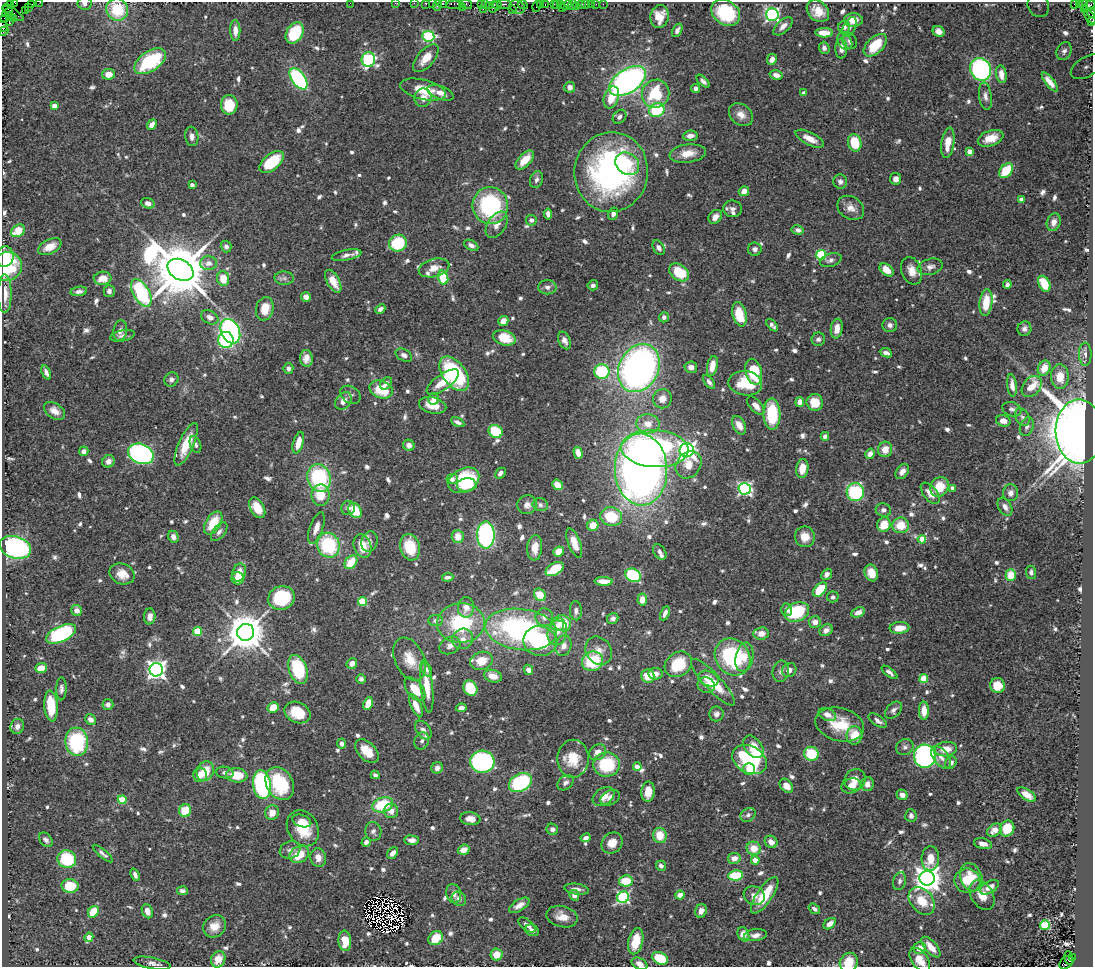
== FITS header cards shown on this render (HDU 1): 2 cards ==
NAXIS1  =                 1091
NAXIS2  =                  965

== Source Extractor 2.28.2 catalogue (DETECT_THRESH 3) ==
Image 1091 x 965 px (HDU 1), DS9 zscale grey, 1 PNG px = 1 image px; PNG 1095 x 969 px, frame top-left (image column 1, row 965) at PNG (2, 2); each listed source drawn as its Kron ellipse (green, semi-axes under 4 px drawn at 4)
Background 0.826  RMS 0.029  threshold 0.0879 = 3 sigma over >= 5 px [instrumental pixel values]
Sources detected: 806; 7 with non-positive FLUX_AUTO (blend fragments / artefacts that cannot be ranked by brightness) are neither listed nor drawn; of the other 799, the 500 brightest by FLUX_AUTO listed and drawn (299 fainter detections omitted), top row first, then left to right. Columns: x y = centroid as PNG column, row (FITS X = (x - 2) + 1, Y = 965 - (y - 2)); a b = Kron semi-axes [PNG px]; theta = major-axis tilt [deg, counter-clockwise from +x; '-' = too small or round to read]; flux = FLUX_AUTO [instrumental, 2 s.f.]
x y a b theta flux
40 2 2 2 - 25
15 3 3 2 - 28
85 3 7 6 - 7.4
350 3 2 2 - 11
395 3 2 2 - 27
414 3 2 2 - 19
426 3 3 3 - 110
432 3 2 2 - 28
455 3 9 3 0 200
32 4 3 2 - 100
443 4 5 3 - 78
466 4 6 5 - 100
485 4 3 3 - 63
505 4 7 3 -7 270
523 4 5 3 - 110
540 4 3 2 - 64
545 4 3 2 - 61
554 4 3 2 - 63
557 4 5 3 - 91
561 4 2 2 - 51
581 4 4 3 - 100
586 4 2 2 - 12
591 4 2 2 - 27
596 4 2 2 - 7.4
603 4 2 2 - 15
1075 4 3 2 - 570
10 5 4 2 - 30
437 5 6 2 72 150
481 5 3 2 - 46
497 5 4 3 - 120
566 5 5 4 - 170
572 5 5 2 - 29
1079 5 4 3 - 28
1084 5 4 2 - 18
489 6 4 3 - 85
537 6 5 3 - 100
576 6 2 2 - 12
1038 6 12 10 -56 13
1089 6 7 3 33 150
28 7 3 2 - 49
493 7 6 2 76 160
517 7 8 6 -28 320
462 8 3 3 - 77
562 8 3 2 - 34
8 9 5 3 - 8
117 9 11 10 - 85
483 9 2 2 - 47
25 10 2 2 - 32
512 10 3 2 - 55
1084 10 4 3 - 23
818 11 12 9 -41 31
7 13 6 3 29 13
13 13 12 3 -34 140
726 13 15 12 -33 120
1091 13 5 3 - 220
772 15 6 6 - 430
9 16 4 3 - 71
660 16 11 9 77 28
1090 17 8 3 -51 200
5 19 3 2 - 44
14 19 3 3 - 88
853 20 9 7 -1 22
9 21 3 2 - 42
1092 22 3 2 - 32
3 26 6 5 - 120
783 26 12 6 43 13
844 27 6 6 - 7.7
849 27 10 6 61 7.9
235 30 10 5 -89 13
677 30 7 4 61 8.6
4 31 5 3 - 82
938 31 6 5 - 12
295 33 11 8 59 100
824 33 9 4 -1 28
428 36 6 5 - 190
845 41 9 6 -55 7.7
850 41 8 7 - 7.1
875 45 14 8 44 67
824 48 6 5 - 6.5
841 48 10 6 89 14
1064 51 9 7 64 8.8
426 58 17 8 49 31
368 59 7 7 - 250
772 59 6 5 - 11
150 61 18 10 34 140
1087 67 18 9 31 20
981 69 11 10 - 350
108 74 6 5 - 18
1001 74 9 5 -82 18
776 75 6 4 -15 11
299 79 12 7 -54 260
628 81 20 11 34 670
703 81 8 4 -45 6.7
1050 82 12 4 -52 15
570 87 5 5 - 11
696 88 4 4 - 8.3
423 90 23 10 -14 49
441 93 14 6 -21 18
804 93 4 4 - 8.8
656 94 14 13 - 95
985 96 13 6 -81 10
611 97 11 7 72 39
423 98 9 8 - 17
229 105 10 8 88 57
54 106 4 4 - 17
657 110 8 6 29 120
741 115 13 10 -40 17
619 117 8 6 48 8.7
152 125 6 4 51 14
192 136 10 6 -82 11
690 136 7 5 6 14
991 138 13 7 19 29
810 139 15 6 -26 23
855 143 9 6 -78 62
948 143 15 6 82 31
970 152 4 4 - 23
688 153 18 9 7 29
525 160 11 6 46 31
271 162 14 8 39 75
627 164 13 10 -36 33
1006 170 8 5 48 62
611 172 40 36 84 550
896 179 6 5 - 9.3
536 180 9 6 73 7
840 182 7 7 - 7.4
192 185 4 4 - 9.7
744 191 5 5 - 14
1021 200 4 4 - 12
148 203 7 5 -20 13
490 206 18 17 - 230
851 208 14 11 -34 18
733 209 9 8 - 8.4
548 214 5 4 - 9.6
613 214 6 5 - 8.8
715 217 8 6 47 13
531 220 5 5 - 8.6
1054 222 9 6 72 12
497 225 14 9 55 17
798 230 6 4 -10 7.5
18 231 7 5 31 48
398 243 9 8 - 110
471 245 8 5 -29 10
226 246 6 5 - 9.4
50 247 12 7 27 27
659 248 8 5 -61 8.4
755 249 7 6 - 7.8
347 255 15 5 11 11
821 255 5 5 - 140
5 257 10 8 81 26
831 260 11 6 18 7.8
208 263 8 7 - 13
7 267 15 14 - 110
930 267 13 8 15 11
434 268 15 9 15 20
180 270 14 10 -30 18000
887 270 8 5 -39 25
912 271 14 10 -69 22
679 272 11 7 -36 73
102 278 9 6 4 28
284 278 10 6 -1 7.2
443 278 7 5 -73 75
223 279 7 6 - 35
333 281 12 6 -61 29
1007 284 4 4 - 7.1
1044 284 8 5 -61 51
593 285 5 5 - 6.6
547 287 9 7 0 9.4
79 291 8 4 9 7.4
109 291 6 5 - 7.3
141 293 15 8 -61 220
5 294 19 7 -90 26
306 297 5 4 - 12
986 302 13 6 83 48
265 309 12 8 75 34
380 309 5 4 - 6.3
739 314 12 7 -75 58
210 317 9 6 -26 12
664 317 5 5 - 6.6
503 321 5 4 - 16
772 325 7 4 -48 6.4
890 325 7 7 - 8
837 329 10 6 82 19
1024 329 7 7 - 8.8
120 331 10 7 78 10
230 331 13 9 -65 450
122 336 12 5 12 7.2
504 338 11 7 -17 49
818 339 7 6 - 6.6
226 340 8 7 - 190
564 340 9 6 -64 9.9
886 353 6 4 -24 9.6
1085 354 11 6 -89 9.1
404 355 9 6 -29 6.9
306 358 8 6 -84 15
712 366 10 5 78 27
691 367 6 5 - 13
288 368 5 5 - 6.5
639 368 25 19 62 900
1044 368 8 6 65 28
46 372 7 4 -66 8.2
602 372 7 7 - 150
754 372 13 8 -75 95
454 374 19 11 -54 210
1060 377 12 9 -86 31
171 379 7 6 - 8.1
443 382 19 7 35 33
709 382 8 4 -54 7.1
386 383 7 5 49 7.1
745 383 17 12 -9 60
1012 385 11 5 -83 18
1032 386 12 8 51 47
381 390 12 8 -18 64
350 395 11 8 -34 7.5
434 399 5 5 - 11
662 399 10 9 - 16
343 401 10 7 51 16
800 402 5 4 - 13
815 402 8 8 - 34
433 405 14 8 -13 32
756 406 11 6 -48 16
1012 409 10 7 -21 6.6
54 411 12 7 -34 16
772 414 15 8 -88 100
1022 417 9 6 -60 6.9
1003 421 7 5 -16 16
458 422 7 4 -27 7.6
648 424 12 9 -5 23
739 425 10 6 -63 21
1027 427 10 6 68 7.5
496 431 7 6 - 70
1079 432 32 23 -89 3500
825 436 4 4 - 8
298 443 11 5 74 29
186 444 23 7 66 56
196 444 9 5 -71 6.4
409 445 6 5 - 11
655 449 34 18 -3 420
885 449 8 7 - 21
687 450 7 7 - 830
84 451 5 4 - 12
578 453 6 4 -74 20
141 454 13 9 -23 510
870 454 5 4 - 13
108 461 6 6 - 13
689 465 14 12 52 28
641 469 36 26 -88 1400
802 469 9 6 82 26
902 471 8 6 55 13
500 473 6 4 45 7
319 478 14 11 -72 180
452 479 6 5 - 8.4
464 480 16 11 28 110
467 485 10 6 5 34
557 485 6 4 -39 26
939 487 10 8 55 46
952 488 4 3 - 14
745 489 6 6 - 420
855 492 9 8 - 160
930 493 12 7 -51 20
1011 493 8 7 - 10
321 495 10 9 - 43
527 505 10 9 - 13
540 505 8 6 -20 6.4
1005 507 10 6 -59 11
257 508 11 7 -61 36
348 508 7 6 - 8.1
355 510 8 6 -57 49
883 510 8 6 -18 8.1
611 517 11 9 -16 82
213 523 13 7 58 53
593 525 6 5 - 30
884 525 7 6 - 42
901 525 8 8 - 41
316 528 16 6 70 16
219 532 11 6 51 7.4
486 535 13 8 -90 330
173 537 6 5 - 10
458 537 6 6 - 24
805 537 10 10 - 24
922 539 4 4 - 54
369 542 10 8 73 8.5
574 543 15 6 -70 28
328 545 12 11 - 150
363 546 12 8 -70 40
15 547 16 11 -17 380
410 547 13 10 -75 64
535 548 13 7 85 24
559 551 5 5 - 26
660 552 8 6 -57 7
351 562 8 5 51 46
555 569 10 6 30 68
1031 572 7 5 -84 6.5
239 573 9 6 72 24
871 573 8 6 -69 25
122 574 13 10 -21 28
827 574 6 5 - 10
633 575 8 6 -25 160
1011 575 6 5 - 40
448 577 6 4 5 8.2
238 578 6 6 - 20
604 581 9 4 -2 19
820 590 8 5 49 63
540 595 7 5 -47 41
833 597 6 5 - 6.4
281 598 13 12 - 110
642 600 6 5 - 24
363 602 4 4 - 96
466 607 10 8 81 19
77 610 6 5 - 15
787 610 6 5 - 8.1
576 611 9 6 -87 8.9
797 612 12 9 24 120
858 612 7 4 25 13
665 613 7 4 66 11
150 616 8 5 86 12
544 617 9 8 - 12
613 619 6 5 - 8.6
436 620 7 5 7 8.4
815 622 6 6 - 13
461 623 24 20 2 160
562 623 9 8 - 55
557 625 6 5 - 12
899 628 10 6 5 24
521 629 36 20 -7 430
826 630 7 5 34 10
198 632 4 4 - 85
246 632 8 8 - 6200
557 632 14 9 79 21
61 634 16 7 25 240
761 634 7 6 - 15
463 639 11 10 - 16
540 641 17 15 -10 140
450 645 11 8 27 14
563 646 10 8 77 14
599 651 15 12 -56 22
733 657 19 16 -52 190
744 657 15 9 78 23
410 659 23 14 -65 40
481 661 11 9 18 33
593 661 11 9 25 100
352 664 6 5 - 14
678 664 14 11 37 78
41 668 6 4 19 28
298 669 15 9 -71 120
427 669 7 5 -68 7.3
156 670 7 6 - 970
528 670 5 4 - 10
789 670 7 6 - 9.7
781 671 11 8 76 9.4
889 672 9 4 -38 7.6
656 674 7 5 -7 16
493 676 9 6 -17 21
648 676 6 6 - 34
361 679 5 5 - 6.9
708 679 10 7 -22 25
924 679 4 4 - 74
713 682 31 8 -47 63
706 685 9 7 -18 21
997 685 7 7 - 35
427 686 27 6 -84 38
470 688 8 6 -61 67
61 689 11 5 89 7.3
415 689 13 7 -52 38
368 703 6 4 67 29
108 704 5 5 - 8.3
51 706 15 6 -85 61
416 706 12 5 -67 24
273 708 6 5 - 31
461 708 5 4 - 9.4
894 710 10 6 45 8
924 711 9 5 -90 26
297 712 13 10 -26 58
716 714 7 7 - 8.8
827 714 9 6 -25 14
91 719 6 5 - 11
878 721 10 5 -34 9.5
840 724 25 16 -15 66
17 726 8 6 72 12
423 730 10 7 -52 12
854 735 9 8 - 51
422 741 9 7 70 7.5
77 742 14 11 -83 170
342 744 5 4 - 7.7
753 747 12 8 -54 46
905 747 9 8 - 7.6
946 749 11 7 7 27
367 751 14 8 -44 33
597 752 9 7 33 14
811 754 7 7 - 74
925 756 11 11 - 410
941 757 13 7 -51 13
573 759 19 15 90 47
750 760 18 13 -29 250
482 762 12 11 - 390
951 763 7 5 52 9.3
607 764 13 12 - 110
637 766 4 4 - 18
437 768 6 5 - 9.2
749 769 6 6 - 25
205 771 10 8 65 38
225 773 9 5 -8 6.7
200 775 7 7 - 16
237 775 11 7 -6 50
375 775 4 4 - 7.2
855 780 11 10 - 18
280 783 17 13 -60 120
520 783 12 8 28 160
566 783 9 6 40 7
867 784 7 6 - 11
262 785 14 9 -83 270
786 786 8 5 -49 22
851 786 10 7 15 17
648 792 10 6 85 29
902 795 5 5 - 13
1027 795 10 5 -34 17
603 796 12 8 32 21
610 798 10 7 27 11
122 800 4 4 - 68
383 805 11 7 17 84
185 811 6 6 - 58
391 811 7 7 - 15
272 813 7 7 - 18
748 815 8 6 38 6.5
911 816 6 5 - 8.7
470 819 10 6 -7 15
302 821 10 6 -18 14
303 828 19 15 -59 63
1007 828 8 7 - 44
552 829 6 5 - 8.9
994 830 8 6 36 14
373 831 9 8 - 8.1
660 835 8 7 - 35
586 838 5 4 - 9
46 840 8 5 -51 7.6
411 840 7 4 -4 11
366 842 5 4 - 8.1
771 842 7 6 - 14
612 843 11 9 41 25
983 844 9 5 -14 11
754 848 7 6 - 29
290 850 10 8 21 9.8
464 850 6 5 - 18
103 853 12 4 -40 6.7
393 853 6 4 49 13
299 854 10 8 31 48
318 858 9 7 -79 14
734 858 6 5 - 15
930 858 12 9 87 33
67 859 9 8 - 100
755 860 4 4 - 33
661 866 5 4 - 7.9
135 875 6 4 -68 8.4
736 875 7 5 7 79
971 877 14 11 -68 30
927 878 7 7 - 2400
626 881 7 5 9 48
900 881 9 6 73 6.3
967 881 13 12 - 58
70 886 8 7 - 52
989 887 10 6 31 16
577 889 12 5 -8 12
182 891 5 4 - 7
454 894 10 7 -77 10
574 895 5 5 - 9
680 895 4 4 - 19
765 895 21 7 56 60
982 895 16 11 -58 30
754 896 11 9 -27 12
623 897 6 5 - 270
459 899 8 6 -42 9.3
922 901 15 11 -50 42
519 905 12 5 32 14
814 909 6 4 -37 6.7
147 911 7 5 -66 17
701 911 7 5 65 13
93 912 6 5 - 46
562 917 16 10 -13 23
830 924 7 4 40 17
527 925 10 5 -38 9.1
1045 925 5 4 - 130
214 926 12 10 39 24
532 930 7 5 -25 9.2
743 934 7 5 -64 25
755 935 11 6 8 12
89 937 5 4 - 26
436 938 8 6 39 45
345 941 10 6 -86 34
636 941 13 7 77 52
931 947 13 6 -48 23
919 948 6 5 - 19
497 955 6 6 - 31
660 958 8 5 -27 76
1069 958 7 3 -76 200
1072 958 3 3 - 130
218 959 8 7 - 28
920 960 13 8 -55 31
849 962 10 8 53 36
152 963 19 5 -11 9.8
1066 963 8 5 43 350
640 964 8 5 -29 11
At the frame edge (FLAGS 8, measured only in part): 21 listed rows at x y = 40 2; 15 3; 85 3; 350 3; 395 3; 414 3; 426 3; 432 3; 455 3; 443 4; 437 5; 1089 6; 117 9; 1091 13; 1090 17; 1092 22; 3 26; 7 267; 920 960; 849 962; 640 964
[299 fainter detections neither listed nor drawn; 7 non-positive-flux detections neither listed nor drawn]